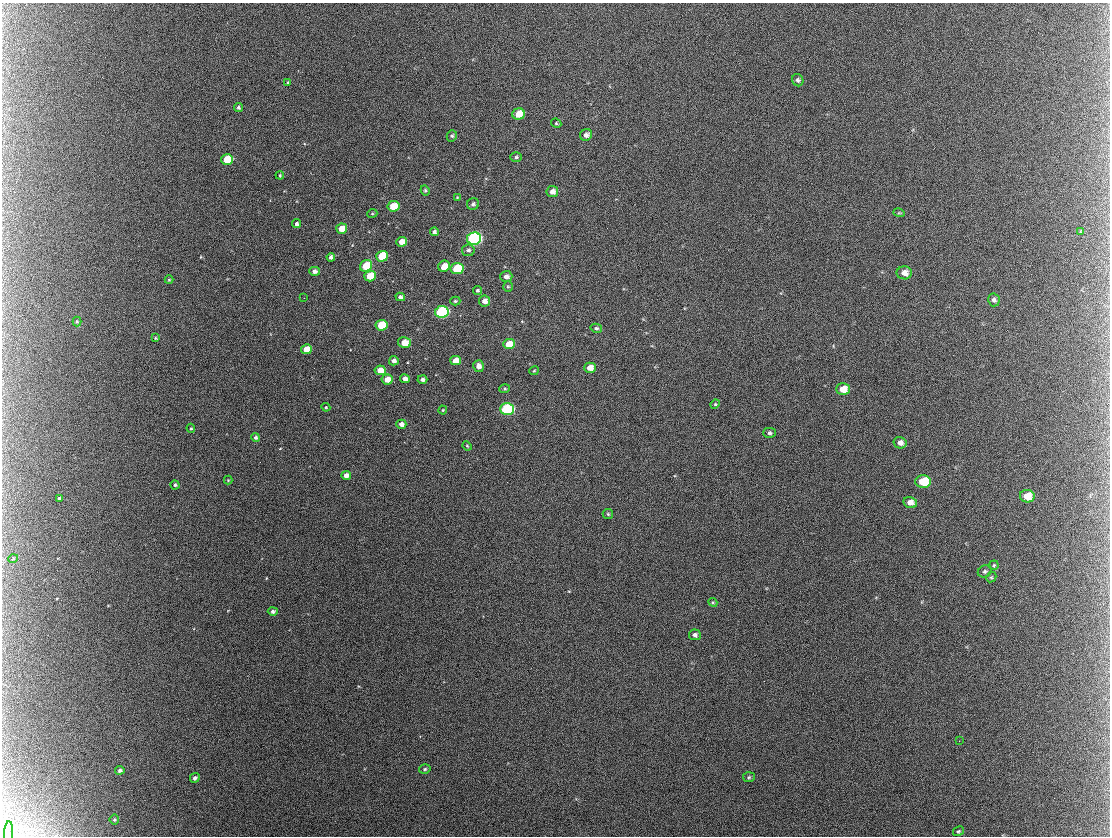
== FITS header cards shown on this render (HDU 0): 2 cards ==
NAXIS1  =                 1108 / length of data axis 1
NAXIS2  =                  834 / length of data axis 2

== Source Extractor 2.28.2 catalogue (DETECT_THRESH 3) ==
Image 1108 x 834 px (HDU 0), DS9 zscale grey, 1 PNG px = 1 image px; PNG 1112 x 838 px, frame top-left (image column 1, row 834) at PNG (2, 3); each listed source drawn as its Kron ellipse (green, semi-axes under 4 px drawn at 4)
Background 3260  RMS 41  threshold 122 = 3 sigma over >= 5 px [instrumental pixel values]
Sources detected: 93; all 93 listed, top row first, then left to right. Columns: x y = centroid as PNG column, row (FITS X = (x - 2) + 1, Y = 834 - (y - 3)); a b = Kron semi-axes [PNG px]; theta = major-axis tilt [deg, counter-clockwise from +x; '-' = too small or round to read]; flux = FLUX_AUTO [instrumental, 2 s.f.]
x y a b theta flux
798 80 6 5 - 7100
288 82 4 3 - 2400
238 107 4 3 - 5100
519 114 6 5 - 46000
556 123 5 4 - 3700
586 135 6 5 - 12000
452 136 6 5 - 4600
516 157 6 5 - 4900
227 159 6 5 - 87000
280 175 4 3 - 3100
425 190 5 4 - 4000
552 192 6 5 - 17000
457 197 3 3 - 2500
473 204 6 5 - 5800
393 206 6 5 - 62000
899 213 6 3 -16 3100
372 214 5 3 - 2600
296 224 4 4 - 6400
342 229 5 5 - 43000
1081 231 4 3 - 2500
434 232 4 4 - 8100
474 238 7 6 - 570000
402 242 5 4 - 32000
468 250 6 6 - 7100
382 256 6 5 - 98000
331 257 4 4 - 9100
366 266 6 5 - 88000
444 266 6 5 - 34000
457 269 6 5 - 150000
314 271 5 4 - 12000
904 273 7 6 - 20000
370 276 6 5 - 68000
506 276 6 5 - 14000
169 280 4 4 - 2500
508 287 5 5 - 4200
477 290 4 4 - 5000
400 297 5 4 - 8800
304 298 2 2 - 1400
994 300 6 6 - 8200
455 301 5 4 - 4200
484 301 5 5 - 19000
442 312 7 6 - 420000
77 322 5 4 - 3300
382 325 6 5 - 100000
596 328 6 4 -12 4700
155 338 4 4 - 2700
404 343 6 5 - 38000
509 344 6 5 - 52000
306 349 5 5 - 38000
394 361 5 4 - 12000
455 361 5 4 - 31000
478 366 6 5 - 16000
590 368 6 5 - 26000
380 370 5 5 - 40000
534 371 5 3 - 2600
405 379 5 4 - 15000
422 379 5 4 - 10000
387 380 5 5 - 32000
505 389 5 4 - 3500
843 389 7 5 1 39000
715 404 5 4 - 3200
326 407 4 4 - 3000
507 409 7 6 - 360000
443 410 4 4 - 2800
401 424 5 4 - 13000
191 428 4 4 - 3400
769 433 6 5 - 6600
256 437 4 4 - 5800
900 443 6 5 - 16000
467 446 5 4 - 2600
346 475 5 4 - 16000
228 480 4 4 - 2300
923 482 8 6 -2 91000
175 485 4 4 - 4200
1027 496 7 6 - 39000
59 498 3 3 - 2700
910 502 7 5 -13 20000
608 514 5 5 - 4100
13 559 5 3 - 2100
994 565 5 4 - 3500
985 571 7 6 - 6100
991 577 5 4 - 3400
713 602 4 4 - 3200
273 611 5 4 - 7100
695 635 6 5 - 9100
959 741 2 2 - 1600
425 769 6 4 17 5100
120 770 5 4 - 6900
749 777 6 5 - 4300
195 778 5 4 - 8200
114 820 5 5 - 4000
958 831 6 4 29 3900
8 833 11 4 86 8900
At the frame edge (FLAGS 8, measured only in part): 1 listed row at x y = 8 833